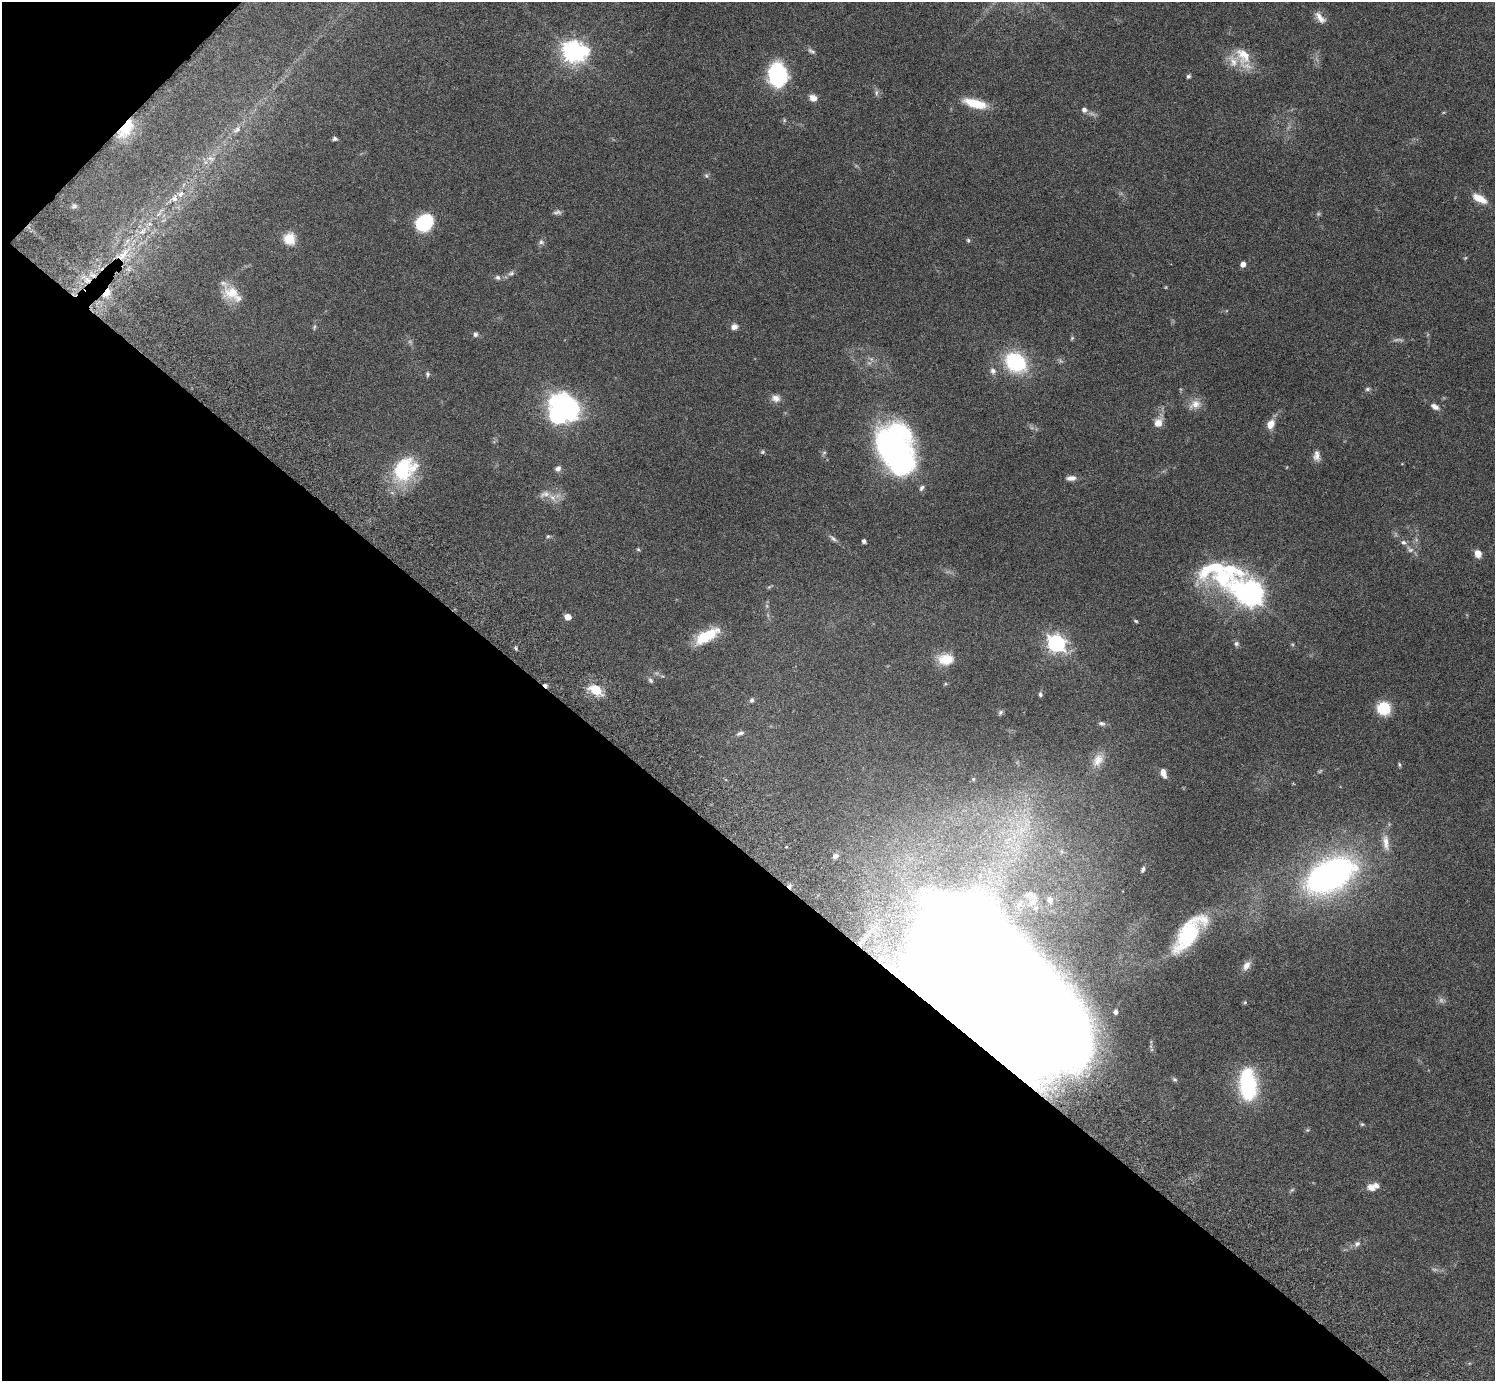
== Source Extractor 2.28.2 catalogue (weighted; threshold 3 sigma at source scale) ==
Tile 9 of 4 x 4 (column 1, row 3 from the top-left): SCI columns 46-1538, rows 1726-3104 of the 6059 x 6069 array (HDU 1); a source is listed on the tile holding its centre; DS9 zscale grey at full resolution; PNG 1497 x 1383 px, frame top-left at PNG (2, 2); no overlay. Shown black and unused: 40% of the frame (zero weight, under 3 of 6 exposures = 3% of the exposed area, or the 3 px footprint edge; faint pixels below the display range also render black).
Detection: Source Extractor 2.28.2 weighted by HDU 2 'WHT'; one run over the whole footprint, this tile lists its part. Background 0.0834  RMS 0.0047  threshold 0.0191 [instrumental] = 3 sigma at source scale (4.09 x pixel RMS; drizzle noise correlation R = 1.36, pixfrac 0.8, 0.05/0.05 arcsec/px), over >= 5 px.
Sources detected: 119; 13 too faint to see at this stretch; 2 inside a brighter object's white glare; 2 cosmic-ray / hot-pixel residue — not listed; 4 inside a brighter listed object's ellipse — not listed separately; the other 98 listed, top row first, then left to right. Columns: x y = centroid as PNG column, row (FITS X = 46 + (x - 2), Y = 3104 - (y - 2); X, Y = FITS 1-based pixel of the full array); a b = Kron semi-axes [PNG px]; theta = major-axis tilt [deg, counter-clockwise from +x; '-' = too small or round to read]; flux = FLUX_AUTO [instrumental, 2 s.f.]
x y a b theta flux
1320 18 17 7 -50 3.2
573 51 9 8 - 320
811 51 12 6 -29 1.2
1244 57 33 16 -68 11
778 75 19 15 -82 46
1188 76 5 5 - 0.77
876 93 8 4 -83 1
813 98 9 8 - 2.7
975 103 26 9 -14 11
1084 110 6 5 - 1.7
126 129 26 13 56 13
237 130 10 6 45 1.7
335 138 5 4 - 1.3
210 158 8 5 -30 1.1
706 176 7 5 -68 0.85
174 198 8 8 - 2.5
1480 198 19 8 -29 5.5
74 206 7 6 - 1
424 223 18 15 41 21
142 231 13 5 36 2.3
289 239 6 6 - 31
968 240 6 5 - 0.67
541 242 8 7 - 1.2
123 255 22 10 39 8.2
1465 258 5 4 - 0.47
1243 264 5 4 - 3
511 273 9 6 13 1.2
498 277 8 7 - 1.2
88 280 8 6 -21 2.4
107 292 7 4 57 9.9
232 292 23 17 -5 8.4
734 327 8 7 - 2
475 334 6 5 - 1.1
1072 338 6 4 46 0.53
1015 362 18 14 -38 38
993 371 8 7 - 1.6
427 374 8 5 -83 0.82
1367 389 7 5 2 0.86
776 398 12 9 -9 2.6
1195 404 18 12 26 4.2
1435 406 11 7 -29 2.2
557 416 8 6 -43 92
1158 423 9 8 - 4.5
1270 424 11 8 65 4.1
895 449 41 28 -69 160
762 452 6 5 - 0.64
824 452 6 4 1 0.64
1317 456 14 9 89 2.6
558 468 8 7 - 1.6
404 469 34 25 49 27
1071 478 12 6 4 2.4
921 488 8 5 57 1
545 494 16 8 18 2.8
548 536 6 5 - 0.61
833 538 13 5 -40 1.5
864 541 4 4 - 1.3
1403 542 8 6 -34 1.3
638 549 5 5 - 0.51
1478 554 7 6 - 4.1
1225 575 68 35 -11 61
1250 593 10 9 - 390
568 617 5 4 - 5.2
1136 621 5 3 - 0.55
706 636 26 10 30 16
1056 643 7 6 - 160
1236 644 7 7 - 1
516 648 5 4 - 0.66
946 659 19 13 1 7.9
650 680 8 6 -46 0.95
596 690 17 11 -31 8.6
1040 694 6 5 - 0.91
751 700 6 5 - 0.92
1384 708 14 14 - 12
1000 712 8 5 46 0.94
1102 723 9 6 -16 1.1
740 733 10 5 23 1.3
1098 760 20 13 58 5.7
1399 764 6 4 -86 0.65
1163 773 10 6 -72 2.9
973 779 3 3 - 0.31
1008 840 18 11 37 8.7
1386 843 24 9 -82 4.6
835 856 6 4 30 1.2
1143 869 7 4 65 0.95
1330 875 33 18 28 200
1050 900 9 7 -68 1.9
1189 933 43 16 51 35
1246 965 13 8 59 2.7
958 982 110 63 -41 2300
1245 1002 5 4 - 0.51
1116 1012 4 3 - 0.98
1151 1046 10 4 84 1.4
1174 1079 8 6 -30 1
1248 1084 34 18 -86 35
1362 1124 6 5 - 0.56
1307 1130 6 4 42 0.56
1371 1187 11 9 -39 2.7
1357 1244 9 7 34 1.7
Overlapping masked pixels (flux is a lower limit): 5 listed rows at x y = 126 129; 123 255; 88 280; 107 292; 958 982